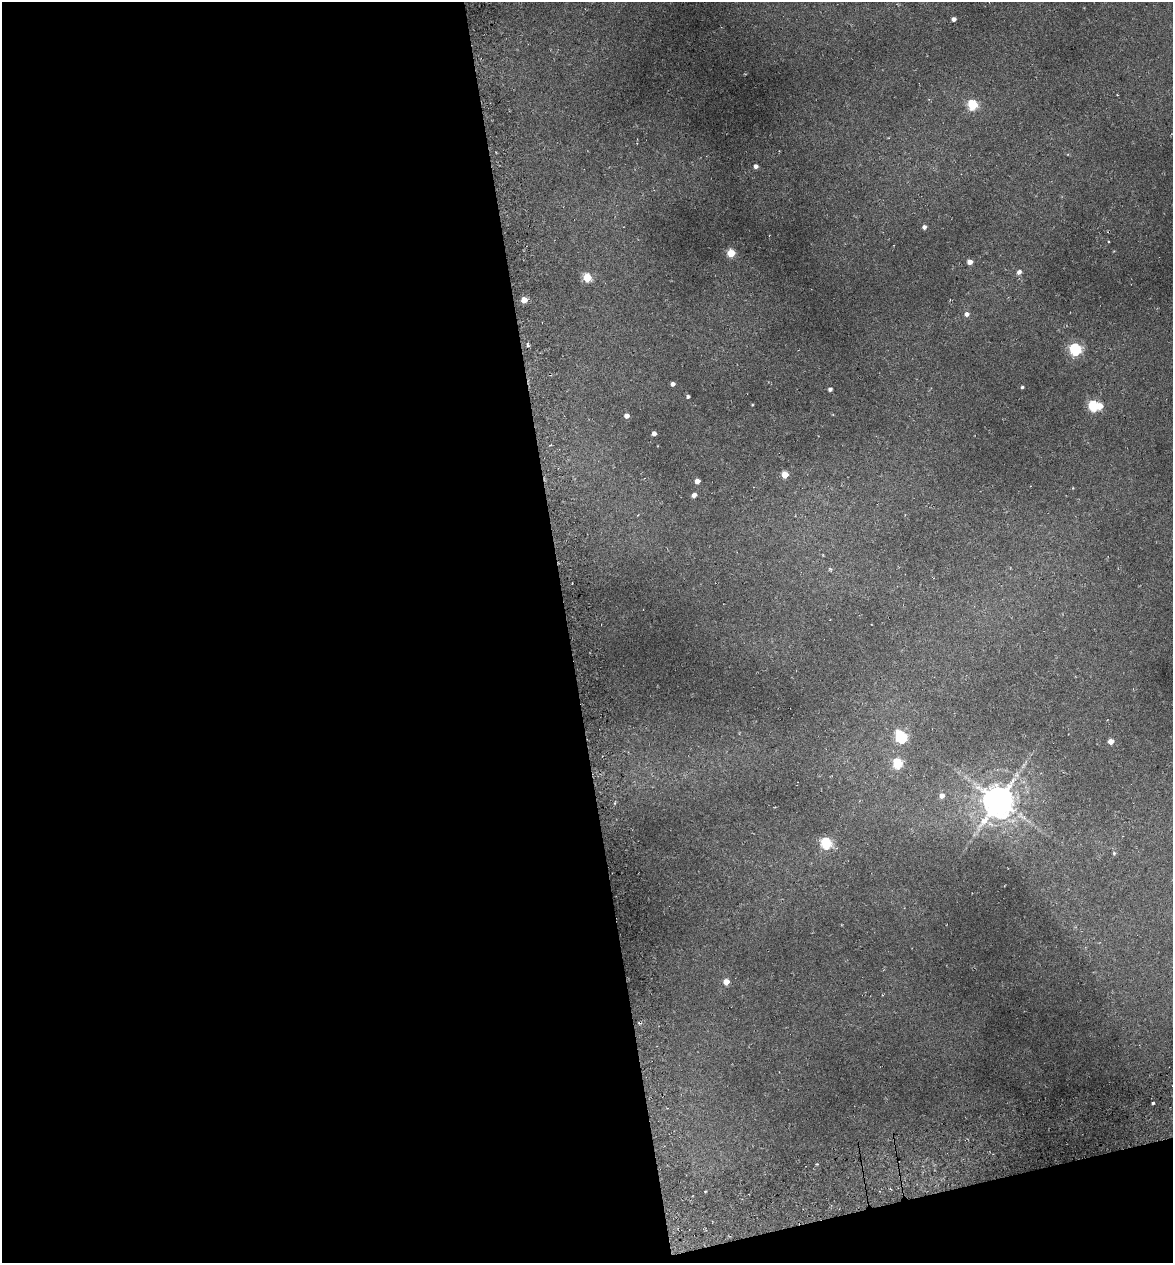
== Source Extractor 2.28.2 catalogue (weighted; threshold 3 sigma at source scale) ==
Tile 13 of 4 x 4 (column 1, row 4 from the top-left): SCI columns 144-1314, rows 76-1336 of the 4922 x 5194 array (HDU 1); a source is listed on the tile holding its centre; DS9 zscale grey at full resolution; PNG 1175 x 1265 px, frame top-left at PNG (2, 2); no overlay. Shown black and unused: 51% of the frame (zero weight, under 3 of 6 exposures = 5% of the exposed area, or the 3 px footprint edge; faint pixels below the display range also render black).
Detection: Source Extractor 2.28.2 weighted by HDU 2 'WHT'; one run over the whole footprint, this tile lists its part. Background 0.045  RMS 0.0048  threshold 0.0197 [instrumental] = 3 sigma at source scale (4.09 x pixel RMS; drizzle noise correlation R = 1.36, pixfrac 0.8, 0.0396/0.0396 arcsec/px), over >= 5 px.
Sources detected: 35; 1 too faint to see at this stretch — not listed; the other 34 listed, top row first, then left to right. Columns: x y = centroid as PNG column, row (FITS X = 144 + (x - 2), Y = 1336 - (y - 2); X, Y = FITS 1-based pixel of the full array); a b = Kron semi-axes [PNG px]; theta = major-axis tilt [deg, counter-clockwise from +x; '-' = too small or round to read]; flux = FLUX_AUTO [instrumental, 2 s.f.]
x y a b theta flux
954 19 4 4 - 1.9
972 105 5 5 - 30
756 166 4 4 - 1.7
924 227 4 4 - 1.5
731 253 5 5 - 13
970 262 4 4 - 3.4
1019 272 5 4 - 1.8
587 278 5 5 - 17
524 300 4 4 - 6
967 314 6 5 - 1.8
528 345 7 3 -76 0.8
1075 349 6 6 - 56
673 384 4 4 - 1.5
1022 387 4 3 - 0.63
830 389 4 4 - 1.4
688 396 4 3 - 0.92
752 405 3 2 - 0.35
1093 406 5 5 - 33
1099 406 5 5 - 5.3
626 416 4 4 - 2.3
654 433 4 4 - 2.2
785 475 5 5 - 8.3
697 481 4 4 - 3.5
694 495 5 4 - 2.1
901 737 7 5 -59 46
1111 741 5 4 - 4.3
897 763 6 5 - 29
942 796 5 5 - 2.6
999 800 10 9 - 1000
826 843 6 5 - 42
1114 853 6 5 - 0.7
726 982 5 4 - 5.4
1153 1103 3 3 - 0.67
705 1192 3 2 - 0.42